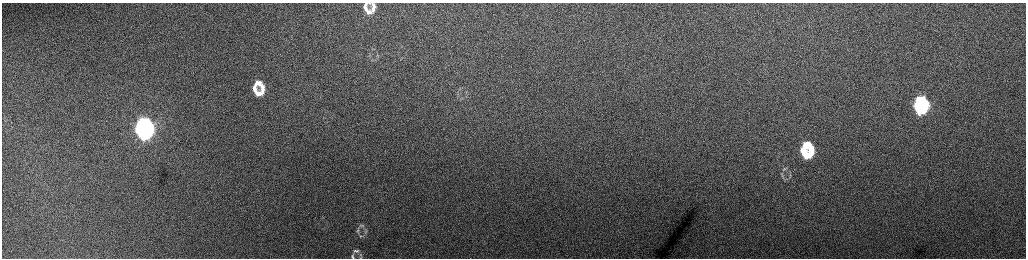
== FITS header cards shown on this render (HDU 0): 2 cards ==
NAXIS1  =                 2048 /fastest changing axis
NAXIS2  =                  512 /next to fastest changing axis

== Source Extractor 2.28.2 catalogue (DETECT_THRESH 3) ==
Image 2048 x 512 px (HDU 0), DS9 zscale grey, zoomed out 1/2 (1 PNG px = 2 x 2 image px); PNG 1028 x 260 px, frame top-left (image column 1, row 511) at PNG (2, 3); no overlay
Background 166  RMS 1.8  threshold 5.38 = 3 sigma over >= 5 px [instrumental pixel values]
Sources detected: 28; all 28 listed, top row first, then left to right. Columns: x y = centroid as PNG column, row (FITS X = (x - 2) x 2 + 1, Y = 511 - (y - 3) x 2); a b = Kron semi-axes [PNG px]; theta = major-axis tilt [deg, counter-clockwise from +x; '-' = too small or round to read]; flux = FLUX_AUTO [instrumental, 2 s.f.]
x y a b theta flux
365 7 12 5 83 2500
373 7 15 7 -81 3000
368 12 8 6 0 2300
258 83 8 6 4 2900
254 89 9 5 -82 2600
262 89 12 5 -90 3000
258 94 7 5 -11 2500
920 100 8 6 23 14000
917 106 6 5 - 11000
925 106 12 5 89 16000
920 111 6 5 - 12000
144 123 8 6 -9 51000
140 129 9 5 -78 43000
148 129 11 5 -89 54000
144 134 6 5 - 39000
806 145 7 5 24 8000
803 151 7 5 -80 6500
811 151 11 5 88 8400
806 155 6 5 - 6200
784 169 8 4 46 690
361 225 11 5 6 1200
358 231 12 4 -88 1200
365 232 8 3 78 810
361 236 7 5 7 920
356 251 11 6 23 1200
360 255 6 3 -57 570
352 256 7 5 -88 680
361 257 5 3 - 360
At the frame edge (FLAGS 8, measured only in part): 2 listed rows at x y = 352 256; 361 257